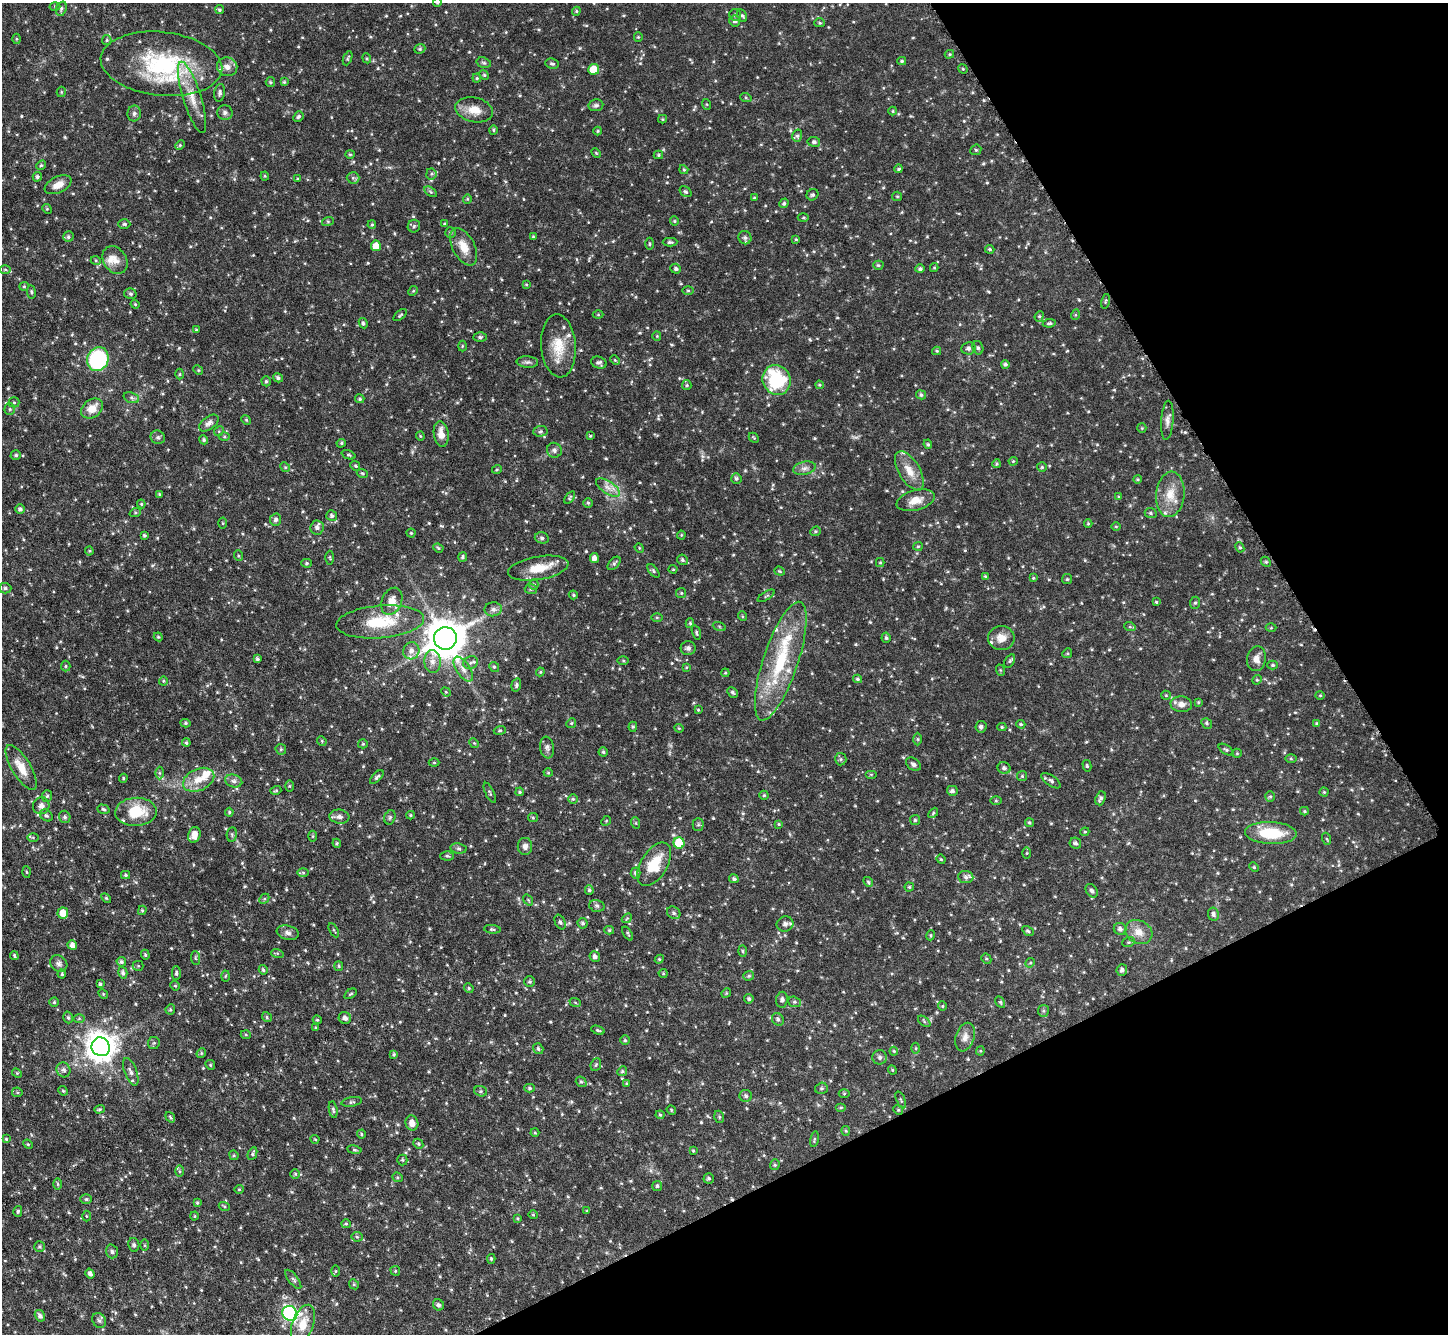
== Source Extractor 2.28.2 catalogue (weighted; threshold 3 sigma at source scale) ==
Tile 12 of 4 x 4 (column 4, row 3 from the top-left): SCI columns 4345-5790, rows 1630-2961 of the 5793 x 5782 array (HDU 1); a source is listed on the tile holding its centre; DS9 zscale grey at full resolution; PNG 1450 x 1336 px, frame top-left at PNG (2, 3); each listed source drawn as its Kron ellipse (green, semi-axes under 4 px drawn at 4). Shown black and unused: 24% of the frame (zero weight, under 4 of 8 exposures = <1% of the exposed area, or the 3 px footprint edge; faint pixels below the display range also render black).
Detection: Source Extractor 2.28.2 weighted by HDU 2 'WHT'; one run over the whole footprint, this tile lists its part. Background 0.0966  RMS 0.0043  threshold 0.0174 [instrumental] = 3 sigma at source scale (4.09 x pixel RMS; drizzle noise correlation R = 1.36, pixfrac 0.8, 0.05/0.05 arcsec/px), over >= 5 px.
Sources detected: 687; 2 too faint to see at this stretch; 1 cosmic-ray / hot-pixel residue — neither listed nor drawn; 19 inside a brighter listed object's ellipse — not listed separately; of the other 665, all 500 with FLUX_AUTO >= 0.392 (the completeness limit of this list) listed and drawn (165 fainter detections not listed), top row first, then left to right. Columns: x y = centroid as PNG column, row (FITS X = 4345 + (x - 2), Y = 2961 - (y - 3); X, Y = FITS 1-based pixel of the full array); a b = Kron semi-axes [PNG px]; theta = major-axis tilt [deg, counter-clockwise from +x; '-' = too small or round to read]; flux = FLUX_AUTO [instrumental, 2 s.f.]
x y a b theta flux
437 3 4 3 - 0.43
55 6 5 3 - 0.43
61 9 7 5 71 0.86
219 9 4 4 - 0.66
576 11 4 4 - 0.53
735 15 6 6 - 0.85
742 15 7 4 -61 0.76
735 21 5 5 - 1.1
820 23 5 4 - 0.57
638 37 4 4 - 0.44
16 39 5 3 - 0.43
107 40 5 4 - 0.53
420 49 6 4 21 0.56
949 54 5 4 - 0.46
348 58 7 3 68 0.54
367 58 5 4 - 0.47
902 61 4 3 - 0.57
484 63 7 5 -17 0.72
161 64 61 32 -6 46
552 64 7 5 -9 0.83
227 67 10 9 - 2.5
594 69 5 5 - 9.8
963 69 5 4 - 0.48
484 75 5 4 - 0.53
477 78 4 4 - 0.48
270 82 5 4 - 0.45
284 82 4 4 - 0.47
61 92 5 4 - 0.48
220 93 9 5 81 1.1
192 97 37 9 -73 8.3
746 98 6 4 -20 0.51
706 104 5 3 - 0.42
596 105 7 6 - 0.94
474 110 19 12 -12 5.6
893 111 4 4 - 0.41
134 113 8 6 78 1.2
225 113 8 7 - 1.3
298 117 5 4 - 0.66
662 119 4 4 - 0.45
493 130 4 4 - 0.48
598 131 4 4 - 0.44
797 136 6 5 - 0.82
814 142 6 5 - 0.91
180 145 5 4 - 0.5
976 150 6 5 - 0.61
596 153 5 3 - 0.4
350 154 5 4 - 0.44
658 155 5 4 - 0.5
41 165 5 4 - 0.58
899 169 4 4 - 0.56
684 170 5 4 - 0.44
431 174 5 5 - 0.78
265 176 4 4 - 0.46
37 177 5 4 - 0.79
353 178 6 6 - 0.74
298 179 4 3 - 0.42
58 185 14 8 26 3.6
431 192 7 4 -32 0.69
686 192 6 5 - 0.76
812 195 6 5 - 0.73
897 196 5 4 - 0.51
754 198 4 4 - 0.49
467 199 5 4 - 0.43
784 203 5 4 - 0.7
47 209 5 4 - 0.41
803 217 5 3 - 0.5
328 221 6 4 18 0.52
674 221 4 4 - 0.48
124 224 6 5 - 0.7
444 224 4 4 - 0.4
372 225 4 3 - 0.47
414 226 6 6 - 0.8
450 232 5 5 - 0.66
68 237 5 5 - 0.77
533 237 4 3 - 0.42
745 238 7 6 - 1
796 239 4 3 - 0.42
670 242 7 4 1 0.79
649 244 6 3 90 0.45
376 246 5 5 - 4.7
464 247 20 11 -63 5.6
990 249 5 4 - 0.62
115 260 15 11 -54 3.6
96 261 5 3 - 0.44
878 265 5 4 - 0.6
934 268 4 4 - 0.43
5 269 5 4 - 0.52
676 269 5 5 - 0.89
920 269 5 4 - 0.95
526 284 4 3 - 0.46
24 286 5 4 - 0.48
688 290 5 3 - 0.47
413 291 5 4 - 0.45
31 292 7 3 -82 0.52
130 294 6 5 - 0.74
1105 301 7 3 76 0.47
135 304 4 3 - 0.4
400 315 8 4 39 0.56
598 315 5 3 - 0.41
1075 315 5 3 - 0.45
1039 316 5 4 - 0.66
363 323 5 4 - 0.7
1049 323 6 4 8 0.77
196 330 3 3 - 0.43
657 336 4 4 - 0.43
480 337 6 5 - 0.72
462 346 5 3 - 0.4
558 346 31 17 -86 10
968 348 7 6 - 0.98
978 348 7 5 -74 0.74
937 351 4 4 - 0.49
98 359 12 10 66 38
615 360 5 4 - 0.44
527 362 11 5 -4 1.2
599 363 8 6 -18 1.1
1005 364 4 4 - 0.84
198 370 5 4 - 0.48
180 374 5 3 - 0.45
278 378 5 4 - 0.97
777 380 15 14 - 29
266 381 5 4 - 0.68
687 385 5 4 - 0.5
819 385 4 3 - 0.42
921 395 5 4 - 0.8
131 398 8 5 -20 0.99
360 399 4 4 - 0.6
14 402 5 5 - 0.62
10 409 5 5 - 0.61
92 409 12 9 37 5.2
246 420 5 4 - 0.47
1167 420 19 6 85 2.1
209 423 11 6 38 1.7
1142 428 5 5 - 0.5
219 431 5 4 - 0.51
540 431 7 5 4 0.8
441 434 13 7 -82 4.2
420 436 4 4 - 0.41
590 436 4 4 - 0.41
158 437 7 6 - 1
224 437 5 3 - 0.46
754 438 6 4 -45 0.46
204 440 5 4 - 0.68
341 443 5 4 - 0.54
928 444 5 4 - 0.58
554 450 7 7 - 1.2
16 455 5 5 - 0.75
348 455 7 3 -20 0.52
1013 461 4 4 - 0.43
997 464 4 4 - 0.57
355 466 5 4 - 0.52
285 467 5 4 - 0.52
1042 467 5 5 - 0.58
804 468 11 6 12 1.7
497 469 5 3 - 0.41
909 471 22 10 -59 5.4
362 473 5 3 - 0.47
736 478 5 5 - 0.9
1137 479 4 3 - 0.45
608 487 14 6 -34 2.7
159 494 4 3 - 0.48
1170 494 23 14 84 7.4
570 497 7 4 55 0.58
1119 497 4 3 - 0.4
916 500 19 10 15 4.5
588 503 5 5 - 0.58
141 504 4 4 - 0.46
20 509 4 4 - 1.1
135 513 6 4 18 0.52
1151 513 6 5 - 0.66
332 516 5 5 - 0.98
276 520 6 5 - 1.1
223 523 5 3 - 0.4
1088 523 4 4 - 0.48
1116 526 5 3 - 0.39
317 528 7 6 - 1.5
815 531 5 4 - 0.56
411 533 4 4 - 0.48
144 535 4 3 - 0.5
681 535 4 4 - 0.43
542 538 7 5 -15 0.84
918 546 5 4 - 0.5
1240 547 5 4 - 0.57
438 548 5 4 - 0.5
639 548 5 4 - 0.46
89 551 4 4 - 0.4
239 556 5 3 - 0.48
463 557 5 4 - 0.69
330 558 7 3 -89 0.43
594 558 5 4 - 1.8
682 560 5 5 - 0.8
1266 562 6 4 -43 0.56
307 563 5 4 - 0.59
614 563 8 5 48 0.95
880 563 4 4 - 0.43
538 568 30 11 10 8.6
673 569 4 4 - 0.45
653 571 8 4 -51 0.67
780 571 5 4 - 0.44
985 576 3 3 - 0.41
1033 578 4 4 - 0.41
1067 579 5 5 - 0.49
534 585 5 4 - 0.59
5 588 6 5 - 0.77
531 589 6 5 - 0.74
681 593 5 5 - 0.53
573 595 5 4 - 0.54
766 596 9 2 32 0.44
392 601 14 10 68 3.9
1156 602 4 4 - 0.49
1195 603 6 5 - 0.66
493 609 8 7 - 1.5
742 616 5 3 - 0.42
657 617 6 4 -1 0.46
380 622 44 16 5 16
690 623 5 4 - 0.64
719 626 6 4 -19 0.58
1130 627 6 3 -19 0.49
1271 628 5 3 - 0.39
696 633 7 4 -74 0.64
158 637 4 4 - 0.46
445 638 11 11 - 1100
886 638 5 4 - 0.75
1001 638 13 12 - 4.3
688 648 7 7 - 1.2
411 651 8 8 - 2.6
1067 653 5 4 - 0.5
257 659 4 3 - 0.78
1256 659 12 9 81 3.1
623 660 5 4 - 0.45
781 661 62 17 71 29
1010 661 7 4 56 0.75
432 662 11 8 -88 2.5
470 663 7 6 - 1.1
1273 665 5 4 - 0.59
66 666 5 4 - 0.55
494 667 5 4 - 0.56
686 667 3 3 - 0.39
463 669 14 7 -57 2.6
1000 670 6 3 -71 0.43
540 672 4 4 - 0.44
725 673 4 4 - 0.43
857 679 4 4 - 0.63
1257 680 5 4 - 0.47
163 681 4 4 - 0.43
516 685 7 4 76 0.81
446 692 5 4 - 0.49
732 692 6 4 -45 0.75
1166 695 5 5 - 0.44
1320 695 4 4 - 0.42
1198 702 3 3 - 0.41
1181 704 11 8 -3 2.7
698 710 4 3 - 0.4
185 723 5 4 - 0.61
571 723 5 4 - 0.53
1207 723 6 5 - 0.56
1021 724 4 3 - 0.5
1317 724 4 3 - 0.68
633 727 5 4 - 0.54
981 727 6 5 - 0.93
1002 727 4 4 - 0.45
679 728 4 4 - 0.42
500 730 6 4 16 0.54
918 739 6 4 -89 0.54
322 741 5 4 - 0.43
186 743 4 3 - 0.52
474 743 5 4 - 0.45
363 744 5 4 - 0.48
547 747 11 7 -81 1.4
281 749 5 5 - 0.63
1226 750 8 4 -33 0.74
603 752 5 4 - 0.69
1237 753 5 4 - 0.43
841 759 6 5 - 0.65
1291 759 5 4 - 0.49
434 762 5 3 - 0.43
913 764 8 5 -38 1.2
1087 766 6 4 -76 0.59
21 768 26 9 -59 6.6
1004 768 6 5 - 1.1
159 773 6 4 -89 0.68
548 773 4 4 - 0.42
871 774 6 4 0 0.43
1022 776 5 5 - 0.51
377 777 8 4 45 0.82
123 778 4 4 - 0.48
199 780 16 11 25 5.8
234 781 9 6 -15 1.3
1051 781 11 5 -34 1.2
289 786 5 3 - 0.4
276 790 5 4 - 0.48
952 791 5 5 - 1.1
520 792 4 3 - 0.48
1324 792 4 4 - 0.44
490 793 11 4 -65 0.61
764 795 4 4 - 0.49
47 796 6 5 - 0.74
1270 796 5 5 - 0.62
1100 798 7 5 70 1
573 799 5 5 - 0.58
996 801 6 4 0 0.47
41 806 8 8 - 2.1
103 809 6 4 -18 0.76
1304 811 4 4 - 0.42
136 812 21 14 3 12
229 812 4 4 - 0.52
933 813 6 3 47 0.46
46 815 7 5 -35 0.8
410 815 4 4 - 0.49
65 817 6 6 - 0.93
339 817 10 7 -8 1.6
390 817 7 5 73 0.83
533 818 5 4 - 0.5
915 820 5 5 - 0.64
606 821 5 4 - 0.4
1029 822 4 4 - 0.61
636 823 6 3 -71 0.42
779 824 4 3 - 0.42
698 825 6 5 - 0.67
1085 832 4 4 - 0.39
1271 833 26 11 -3 15
232 834 7 5 81 0.69
194 835 8 6 75 3.6
313 836 5 3 - 0.47
33 837 5 4 - 0.45
1327 839 6 4 -70 0.45
337 843 4 4 - 0.5
679 843 6 5 - 16
1075 843 6 5 - 0.99
525 846 8 7 - 1.6
458 848 8 5 -7 0.82
1027 853 5 3 - 0.44
447 856 6 4 -2 0.65
941 859 5 4 - 0.42
654 864 24 13 59 11
1254 867 5 4 - 0.49
26 872 5 3 - 0.44
303 873 6 4 -1 0.56
635 873 5 5 - 0.97
126 875 4 4 - 0.52
966 877 7 6 - 1.1
734 879 5 4 - 0.77
868 882 5 4 - 0.54
909 887 4 4 - 0.55
589 890 5 4 - 0.74
1092 891 7 5 -54 0.94
106 898 6 3 -44 0.42
264 899 5 4 - 0.57
528 900 6 3 -54 0.42
597 906 8 5 -15 0.91
142 910 5 4 - 0.53
63 913 6 5 - 5.1
674 913 7 6 - 1
1213 914 7 5 -81 1.2
627 918 6 4 42 0.49
560 922 8 5 -64 0.86
583 923 5 5 - 0.82
785 924 8 7 - 1.6
492 929 8 4 -6 0.63
1120 929 6 6 - 1.4
334 930 8 3 -60 0.5
609 930 5 4 - 0.56
1028 931 6 4 -31 0.65
1139 932 14 11 -28 4.4
288 933 11 7 -12 1.6
628 933 8 3 -57 0.52
931 935 5 3 - 0.39
1128 942 6 5 - 0.6
72 945 5 4 - 1.9
743 951 5 3 - 0.48
277 953 6 4 -17 0.53
145 955 5 4 - 0.49
14 956 4 3 - 0.42
595 956 5 5 - 1.2
195 958 7 4 -88 0.64
659 959 4 4 - 0.47
986 959 5 4 - 0.59
121 962 5 4 - 0.88
59 963 9 7 -36 1.4
1030 963 5 4 - 0.43
138 966 5 5 - 0.5
339 966 5 4 - 0.49
263 970 5 4 - 0.63
1122 970 5 5 - 1.3
123 972 6 4 -75 0.99
176 973 7 4 89 0.72
663 973 4 4 - 0.43
62 974 4 3 - 0.48
225 976 5 3 - 0.44
749 976 5 4 - 0.69
529 982 5 5 - 0.64
100 984 3 3 - 0.62
175 986 5 4 - 0.47
469 988 5 4 - 0.61
726 993 5 4 - 0.41
103 994 5 4 - 0.44
350 994 7 3 35 0.46
749 999 5 4 - 0.78
782 1000 8 6 83 1.2
54 1002 4 4 - 0.54
575 1002 6 3 -21 0.5
794 1002 7 5 -19 0.73
1000 1002 6 4 -61 0.55
942 1006 5 4 - 0.41
170 1009 5 5 - 0.55
1043 1011 6 5 - 0.7
68 1017 6 4 -73 0.68
267 1017 5 4 - 0.54
79 1018 6 4 1 0.58
345 1018 6 6 - 1.6
778 1019 7 5 -54 0.93
317 1020 4 4 - 0.46
924 1021 7 4 -39 0.59
316 1028 3 3 - 0.52
598 1030 7 3 -18 0.56
246 1035 5 3 - 0.39
965 1037 15 9 72 2.8
625 1040 5 5 - 0.63
154 1043 6 6 - 0.73
101 1047 9 9 - 580
916 1048 5 3 - 0.44
538 1049 6 4 -55 0.73
894 1051 4 3 - 0.41
980 1051 4 4 - 0.41
201 1053 5 4 - 0.53
394 1054 4 4 - 0.54
880 1057 7 7 - 0.97
210 1065 5 4 - 0.47
596 1065 6 5 - 0.64
64 1070 7 7 - 1.3
892 1070 5 4 - 0.45
622 1071 5 4 - 0.55
131 1072 14 6 -69 1.9
17 1073 5 4 - 0.49
581 1082 6 5 - 0.65
626 1084 4 3 - 0.46
530 1088 5 4 - 0.67
821 1088 6 5 - 0.69
63 1091 5 4 - 0.48
481 1091 6 5 - 0.72
17 1092 5 5 - 0.55
844 1094 5 3 - 0.43
746 1096 6 6 - 1.1
901 1100 9 3 -67 0.63
352 1102 10 4 10 0.89
841 1107 5 3 - 0.5
99 1109 5 4 - 0.55
333 1110 8 4 -80 0.76
671 1110 5 4 - 0.43
898 1110 5 4 - 0.52
660 1115 4 4 - 0.49
170 1117 6 3 -54 0.52
719 1117 6 4 -71 0.6
412 1123 7 6 - 2.8
846 1131 5 4 - 0.49
535 1132 4 4 - 0.42
361 1134 4 4 - 0.45
6 1139 4 4 - 0.46
315 1139 4 4 - 0.41
814 1139 8 3 77 0.52
28 1144 5 4 - 0.49
418 1144 5 4 - 0.54
354 1150 7 3 -9 0.53
693 1151 4 3 - 0.42
252 1154 7 4 65 0.71
234 1155 5 4 - 0.48
402 1160 5 5 - 0.54
775 1165 5 4 - 0.61
179 1171 6 4 -90 0.54
295 1174 4 4 - 0.54
398 1177 5 4 - 0.52
709 1178 5 5 - 0.76
58 1184 5 3 - 0.46
657 1186 5 5 - 0.64
239 1189 4 4 - 0.41
86 1199 6 5 - 0.59
197 1203 4 3 - 0.43
224 1206 5 3 - 0.45
18 1211 5 4 - 0.57
587 1211 3 3 - 0.41
533 1215 4 4 - 0.4
86 1216 5 3 - 0.43
194 1216 4 4 - 0.41
517 1218 4 4 - 0.4
346 1224 5 4 - 0.51
357 1237 5 5 - 0.56
134 1245 7 5 -78 0.84
144 1245 5 4 - 0.43
40 1246 5 5 - 0.68
112 1251 7 6 - 0.89
491 1259 5 4 - 0.55
336 1271 6 4 89 0.48
395 1271 5 4 - 0.55
90 1273 5 4 - 1.2
293 1279 11 4 -53 1
354 1284 5 4 - 0.55
438 1305 6 5 - 0.87
290 1313 8 7 - 85
40 1316 6 5 - 1.2
99 1320 8 6 -54 1.1
303 1324 20 10 70 7.3
Overlapping masked pixels (flux is a lower limit): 1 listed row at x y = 654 864
Isophote crosses this tile's border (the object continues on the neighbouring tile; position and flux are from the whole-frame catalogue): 2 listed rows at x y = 437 3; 21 768